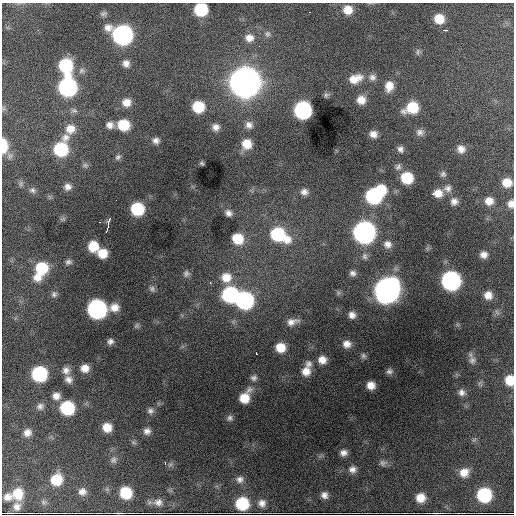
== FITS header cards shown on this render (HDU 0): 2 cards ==
NAXIS1  =                  512 / Axis length
NAXIS2  =                  512 / Axis length

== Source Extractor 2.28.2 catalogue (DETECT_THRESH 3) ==
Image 512 x 512 px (HDU 0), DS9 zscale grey, 1 PNG px = 1 image px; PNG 516 x 516 px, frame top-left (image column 1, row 512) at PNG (2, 3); no overlay
Background 5280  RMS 77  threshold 231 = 3 sigma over >= 5 px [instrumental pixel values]
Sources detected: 138; all 138 listed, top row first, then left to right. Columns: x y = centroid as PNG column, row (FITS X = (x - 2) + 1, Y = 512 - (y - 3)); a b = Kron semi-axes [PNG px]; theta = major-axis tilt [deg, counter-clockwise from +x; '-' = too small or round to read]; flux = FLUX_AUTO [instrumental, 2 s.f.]
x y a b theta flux
201 9 9 9 - 3.0e+05
348 10 10 9 - 6.6e+04
309 12 2 2 - 2.7e+03
103 14 10 7 11 1.5e+04
439 19 10 10 - 9.3e+04
445 30 6 3 0 1.3e+04
267 34 8 8 - 1.7e+04
122 35 13 11 -24 1.6e+06
249 38 11 10 - 4.6e+04
259 46 2 2 - 3.4e+03
418 52 10 5 85 1.4e+04
126 63 9 8 - 2.9e+04
65 66 13 10 -76 3.2e+05
81 71 8 7 - 1.8e+04
372 77 10 9 - 2.7e+04
355 79 18 10 18 7.7e+04
245 82 15 14 - 7.7e+06
389 86 13 10 77 6.1e+04
67 87 11 11 - 1.1e+06
326 95 8 6 32 1.1e+04
361 100 9 9 - 5.3e+04
126 103 10 9 - 5.0e+04
198 107 9 9 - 1.6e+05
3 108 7 4 -72 8.9e+03
412 108 14 10 23 1.7e+05
74 110 9 6 -4 1.5e+04
303 110 10 10 - 9.6e+05
110 125 9 8 - 3.0e+04
123 125 10 9 - 1.6e+05
249 125 10 9 - 2.9e+04
216 127 9 8 - 2.8e+04
70 129 12 11 - 6.0e+04
420 132 10 9 - 2.4e+04
373 134 7 6 - 3.4e+04
156 140 7 6 - 2.2e+04
247 144 10 10 - 8.2e+04
4 146 13 6 -89 1.2e+05
61 149 14 10 69 3.5e+05
400 149 9 7 -59 2.0e+04
461 149 10 9 - 3.9e+04
118 157 8 6 39 1.3e+04
202 163 5 4 - 7.9e+03
85 165 8 6 0 1.2e+04
398 167 10 8 59 1.8e+04
443 174 8 8 - 1.5e+04
407 178 10 9 - 1.8e+05
507 182 9 9 - 7.5e+04
68 187 9 8 - 2.8e+04
448 188 10 10 - 2.9e+04
32 190 8 7 - 1.5e+04
381 190 10 9 - 1.2e+05
304 192 10 8 -4 2.8e+04
438 193 13 9 2 6.0e+04
373 196 11 10 - 5.9e+05
454 201 10 10 - 3.0e+04
489 201 10 9 - 5.0e+04
511 204 9 7 -90 3.2e+04
137 209 10 9 - 2.6e+05
228 213 8 7 - 2.3e+04
63 219 8 6 11 1.1e+04
108 223 11 3 80 2.9e+04
106 231 4 3 - 8.5e+03
364 232 11 11 - 2.6e+06
278 235 17 11 -27 3.8e+05
238 239 11 10 - 1.2e+05
388 244 10 9 - 3.4e+04
93 246 11 10 - 1.0e+05
102 253 10 9 - 8.2e+04
484 255 8 7 - 3.1e+04
365 256 9 7 -74 1.8e+04
68 262 8 6 9 1.6e+04
42 268 12 11 - 2.0e+05
186 273 9 8 - 1.8e+04
353 273 8 6 -23 1.9e+04
37 277 12 10 -22 4.9e+04
226 277 13 12 - 8.1e+04
451 281 11 11 - 1.4e+06
210 282 4 3 - 5.5e+03
152 289 9 7 -45 1.6e+04
387 290 14 12 53 4.1e+06
338 293 7 4 72 8.5e+03
54 294 8 8 - 1.7e+04
230 294 11 11 - 5.9e+05
488 295 9 9 - 4.9e+04
244 300 11 11 - 9.1e+05
114 307 12 10 13 5.4e+04
97 309 11 11 - 1.3e+06
352 315 8 7 - 2.9e+04
292 322 14 7 15 3.6e+04
136 325 8 5 70 1.0e+04
110 341 8 7 - 2.1e+04
347 344 10 9 - 3.9e+04
280 347 9 9 - 8.6e+04
256 353 2 2 - 5.6e+03
363 356 8 7 - 1.3e+04
322 360 10 9 - 4.9e+04
472 360 10 9 - 2.3e+04
309 364 10 10 - 2.7e+04
85 368 9 9 - 5.0e+04
66 370 10 9 - 3.2e+04
306 371 11 11 - 5.6e+04
389 371 8 7 - 1.5e+04
39 374 10 10 - 4.9e+05
254 378 8 8 - 1.8e+04
68 379 10 8 -37 3.0e+04
510 380 9 8 - 9.6e+04
371 385 7 7 - 4.8e+04
462 392 9 8 - 2.4e+04
56 396 9 9 - 3.6e+04
245 397 13 9 59 1.0e+05
40 406 9 8 - 2.1e+04
67 408 10 10 - 3.4e+05
150 411 9 8 - 1.9e+04
230 418 8 7 - 1.4e+04
107 427 9 8 - 6.8e+04
147 431 9 8 - 2.6e+04
27 433 8 7 - 3.2e+04
133 442 8 5 -30 1.0e+04
343 453 8 7 - 2.6e+04
113 460 9 9 - 2.0e+04
165 463 4 3 - 7.0e+03
383 463 10 8 6 2.0e+04
352 469 9 9 - 2.9e+04
464 472 12 10 41 5.7e+04
240 479 10 9 - 2.4e+04
56 480 11 10 - 1.3e+05
82 492 9 8 - 2.9e+04
126 493 9 9 - 1.7e+05
18 494 14 13 - 1.1e+05
324 495 8 7 - 2.7e+04
484 495 10 10 - 3.8e+05
8 497 11 10 - 3.7e+04
420 498 9 9 - 6.6e+04
43 502 8 6 -21 1.2e+04
158 502 13 11 -9 4.0e+04
242 503 10 10 - 2.4e+05
262 503 10 10 - 3.0e+04
17 507 11 11 - 3.5e+04
At the frame edge (FLAGS 8, measured only in part): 4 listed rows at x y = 201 9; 4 146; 511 204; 510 380